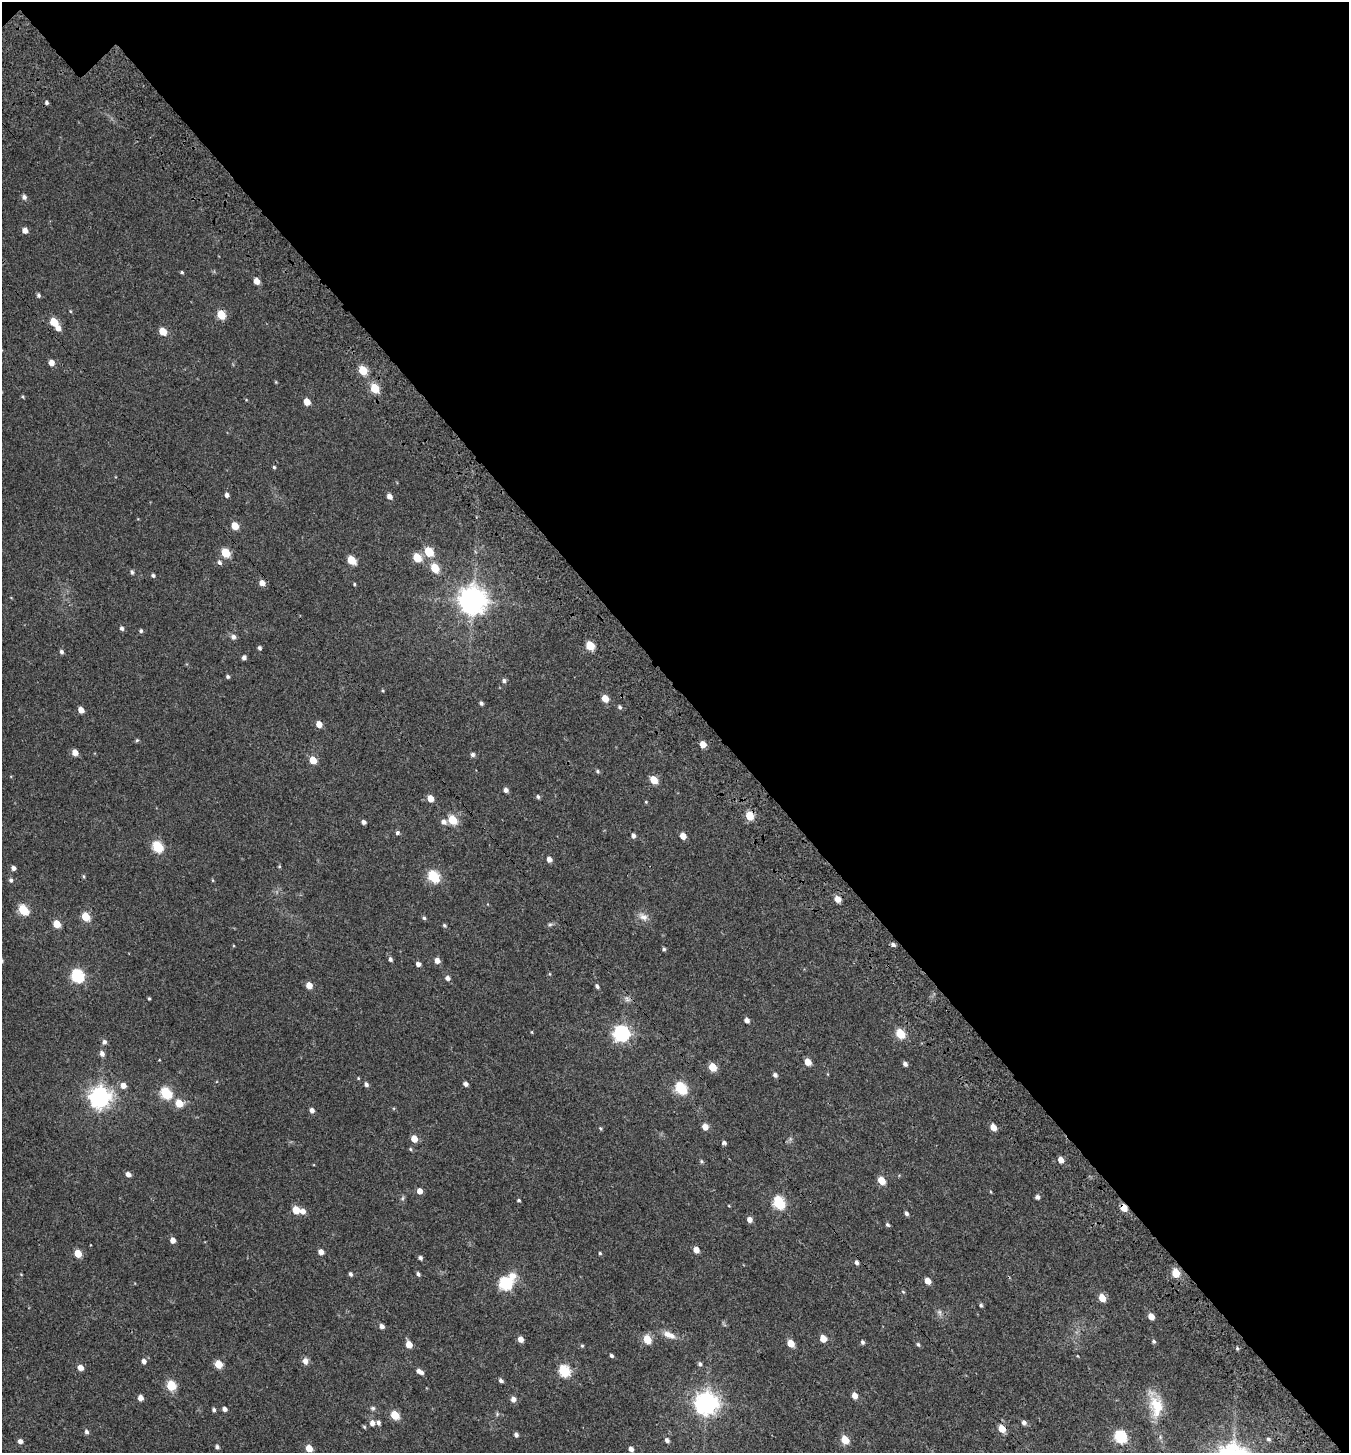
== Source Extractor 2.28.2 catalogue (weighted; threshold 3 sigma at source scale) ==
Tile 2 of 2 x 2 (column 2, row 1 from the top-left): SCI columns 1579-2925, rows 1615-3065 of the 3252 x 3260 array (HDU 1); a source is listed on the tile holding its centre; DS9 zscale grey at full resolution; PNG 1351 x 1455 px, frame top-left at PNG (2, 2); no overlay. Shown black and unused: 48% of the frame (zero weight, under 3 of 4 exposures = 17% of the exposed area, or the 3 px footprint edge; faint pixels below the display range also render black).
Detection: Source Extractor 2.28.2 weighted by HDU 2 'WHT'; one run over the whole footprint, this tile lists its part. Background 0.0293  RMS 0.0053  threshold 0.0238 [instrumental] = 3 sigma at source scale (4.5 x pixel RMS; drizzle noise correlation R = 1.50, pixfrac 1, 0.0396/0.0396 arcsec/px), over >= 5 px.
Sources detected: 196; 1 cosmic-ray / hot-pixel residue — not listed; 1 inside a brighter listed object's ellipse — not listed separately; the other 194 listed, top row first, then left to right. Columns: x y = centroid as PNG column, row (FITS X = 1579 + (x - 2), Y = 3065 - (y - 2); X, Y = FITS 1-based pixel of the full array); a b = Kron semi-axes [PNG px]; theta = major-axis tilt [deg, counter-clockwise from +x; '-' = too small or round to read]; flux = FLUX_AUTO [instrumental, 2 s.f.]
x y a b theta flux
46 103 4 4 - 1.1
24 197 5 5 - 1.8
25 230 5 5 - 3.3
182 272 4 3 - 0.67
256 281 5 4 - 4.5
38 295 5 4 - 1
70 311 5 3 - 0.47
221 315 6 5 - 15
54 322 6 5 - 15
58 328 6 5 - 2.8
163 331 5 5 - 9.8
51 363 5 5 - 3.7
363 370 6 5 - 16
374 388 6 5 - 18
22 397 4 3 - 0.58
307 402 5 5 - 6.1
274 467 4 4 - 0.67
227 495 5 4 - 1.9
389 496 6 5 - 2.9
235 526 5 5 - 9
429 552 6 5 - 22
225 553 6 5 - 17
417 558 6 5 - 15
351 560 6 5 - 16
219 562 7 5 -57 1.2
435 568 6 5 - 15
132 572 5 4 - 1.1
153 575 4 4 - 1.1
262 583 6 5 - 3.6
354 584 4 3 - 0.62
472 601 9 8 - 650
122 628 5 4 - 1.4
141 631 5 4 - 0.97
233 637 6 6 - 2
590 646 6 5 - 18
260 648 5 4 - 1.1
61 652 5 4 - 1.3
244 658 4 4 - 1.8
228 677 5 4 - 0.91
504 681 6 5 - 1.4
605 698 5 5 - 7.3
481 703 5 4 - 1.1
620 707 5 5 - 1
81 710 5 4 - 4.6
319 724 5 5 - 5.1
137 740 5 5 - 0.68
703 744 5 4 - 6.2
75 752 5 5 - 4.5
472 754 5 5 - 1.3
313 760 5 5 - 10
597 771 5 4 - 0.89
654 780 6 5 - 10
506 790 5 4 - 2.1
538 797 5 4 - 1.1
430 798 5 5 - 6
646 802 4 4 - 0.49
749 816 5 5 - 15
452 820 6 5 - 19
364 822 4 4 - 1.7
444 822 7 6 - 2.3
397 833 5 5 - 1.1
633 836 5 4 - 1.7
683 836 5 4 - 5.8
157 847 6 5 - 36
549 859 5 4 - 2.6
279 866 4 4 - 0.55
13 868 5 5 - 1.9
83 876 6 4 -89 0.62
433 876 6 5 - 45
11 880 5 5 - 1.2
212 880 5 3 - 0.46
837 899 5 4 - 6.5
23 910 6 5 - 29
85 917 5 5 - 16
643 917 15 9 -31 3.6
424 918 5 4 - 0.81
57 924 5 5 - 11
444 925 5 4 - 0.81
550 925 6 4 2 0.9
893 945 5 4 - 1.4
664 949 4 4 - 0.9
390 959 5 4 - 1.3
437 961 5 5 - 3.3
418 964 5 4 - 2.2
550 974 5 3 - 0.47
77 976 6 6 - 71
447 978 5 5 - 2
309 985 5 5 - 5.2
597 986 5 4 - 1.2
149 999 3 3 - 0.65
627 999 9 7 -56 1.9
747 1020 5 4 - 2.5
532 1032 5 3 - 0.39
621 1033 7 6 - 140
900 1033 6 5 - 23
104 1042 6 5 - 1.5
102 1054 6 5 - 2.3
159 1060 4 2 - 0.33
808 1062 5 4 - 7
905 1064 5 4 - 1.8
712 1067 5 5 - 12
775 1075 5 5 - 1.6
358 1078 4 3 - 0.46
366 1084 5 4 - 1.6
466 1084 5 4 - 2
123 1085 6 5 - 3.8
680 1088 6 5 - 48
166 1093 6 5 - 42
100 1097 8 7 - 310
179 1103 5 5 - 12
312 1110 5 4 - 2
705 1127 5 5 - 4.4
993 1127 5 5 - 5.5
600 1128 5 3 - 0.63
414 1139 5 5 - 6.4
724 1143 5 4 - 1.2
410 1149 5 4 - 0.62
1060 1160 5 5 - 3.9
701 1161 5 5 - 0.86
128 1174 5 5 - 2.8
881 1180 5 5 - 11
420 1191 5 4 - 4
1037 1197 5 5 - 1.7
519 1200 4 3 - 0.71
779 1203 6 5 - 52
729 1206 4 3 - 0.36
1123 1208 6 5 - 7.4
296 1210 5 5 - 10
303 1211 6 5 - 3.3
906 1213 5 4 - 1.4
749 1220 5 5 - 3.2
887 1225 5 4 - 0.95
173 1240 5 4 - 3.5
696 1250 5 4 - 4.3
321 1252 5 4 - 3.2
78 1253 5 5 - 9.7
600 1253 4 4 - 0.58
420 1258 4 4 - 1.4
1176 1273 5 5 - 15
350 1274 5 4 - 1.2
418 1274 5 4 - 1.1
927 1281 5 5 - 4.6
505 1283 9 6 43 66
903 1292 5 4 - 0.61
1102 1298 5 5 - 9.4
981 1305 5 4 - 0.86
939 1312 8 6 -73 1.4
1151 1316 5 4 - 4.7
382 1326 5 4 - 2.2
667 1335 13 10 -17 3.8
823 1338 5 5 - 7.7
520 1339 5 4 - 3.8
647 1339 5 5 - 17
1153 1341 5 5 - 0.95
863 1342 5 4 - 1.1
791 1343 5 5 - 8.2
409 1344 5 4 - 7
918 1344 5 4 - 0.91
582 1346 5 4 - 0.61
1237 1348 5 4 - 0.72
611 1356 4 4 - 1
144 1361 5 5 - 2
305 1361 7 6 - 3.1
218 1364 5 5 - 13
700 1364 5 5 - 1.2
80 1368 5 5 - 4
420 1371 8 4 -27 2.8
564 1371 6 5 - 42
501 1380 5 4 - 1.5
171 1385 6 5 - 27
854 1395 5 4 - 4.6
140 1398 5 4 - 3.5
513 1399 6 5 - 2.6
706 1403 8 8 - 430
1156 1405 34 16 -75 16
373 1408 6 6 - 1
224 1409 5 4 - 1.9
214 1410 5 4 - 1
395 1415 5 5 - 17
1024 1422 5 5 - 1.9
372 1423 5 5 - 2.7
378 1423 5 4 - 1.6
364 1427 5 4 - 0.63
1002 1429 6 5 - 9.2
86 1432 5 4 - 1.5
516 1435 4 4 - 1.8
1120 1436 6 6 - 59
1268 1439 6 5 - 0.99
667 1440 5 5 - 1.7
845 1440 5 5 - 15
20 1441 5 4 - 2.4
217 1447 5 4 - 1.3
309 1448 5 4 - 7.7
631 1449 4 4 - 2.6
Overlapping masked pixels (flux is a lower limit): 2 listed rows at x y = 749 816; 1123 1208